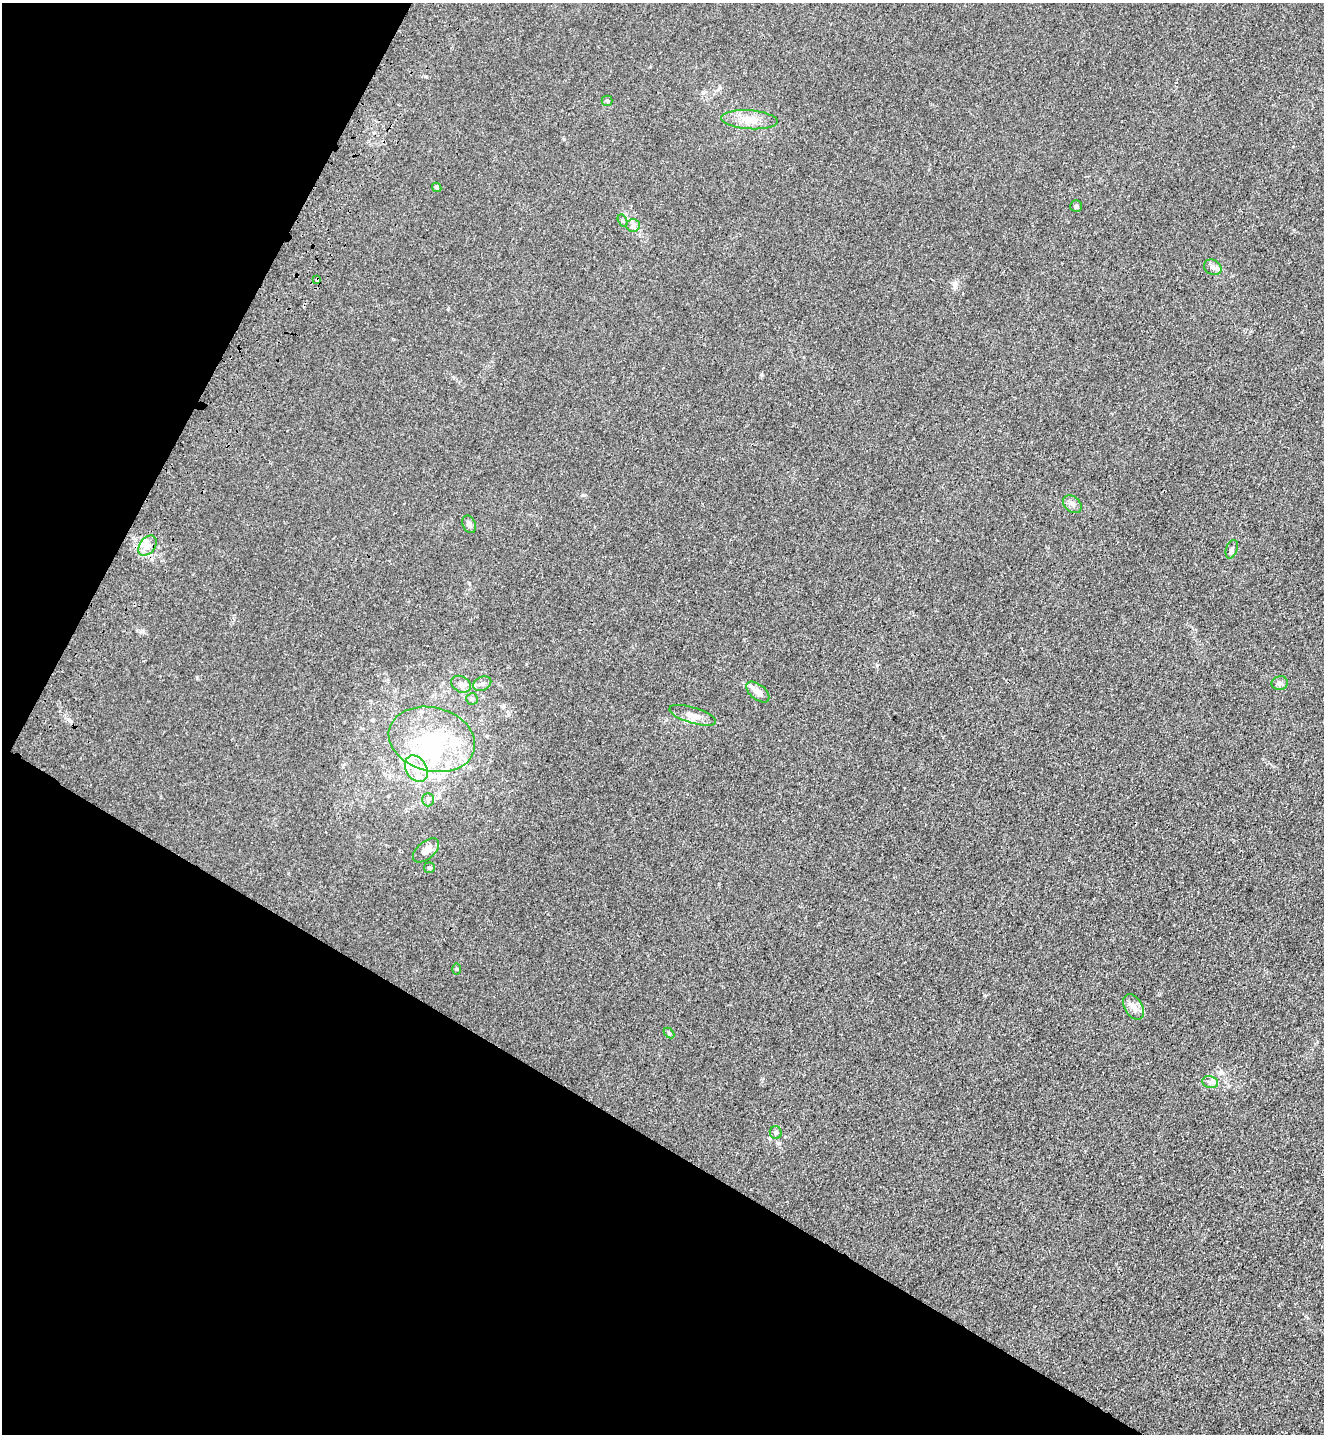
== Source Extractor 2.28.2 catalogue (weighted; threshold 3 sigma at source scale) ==
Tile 9 of 4 x 4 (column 1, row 3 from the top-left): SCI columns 250-1571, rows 1494-2925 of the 5924 x 5851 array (HDU 1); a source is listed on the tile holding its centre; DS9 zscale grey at full resolution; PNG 1326 x 1436 px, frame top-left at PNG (2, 3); each listed source drawn as its Kron ellipse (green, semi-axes under 4 px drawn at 4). Shown black and unused: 29% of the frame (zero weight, under 3 of 4 exposures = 6% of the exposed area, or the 3 px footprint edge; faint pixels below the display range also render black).
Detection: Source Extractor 2.28.2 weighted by HDU 2 'WHT'; one run over the whole footprint, this tile lists its part. Background 0.0465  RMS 0.0059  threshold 0.0267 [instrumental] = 3 sigma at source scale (4.5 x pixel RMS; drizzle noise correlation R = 1.50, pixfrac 1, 0.05/0.05 arcsec/px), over >= 5 px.
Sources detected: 34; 1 inside a brighter object's white glare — neither listed nor drawn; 5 inside a brighter listed object's ellipse — not listed separately; the other 28 listed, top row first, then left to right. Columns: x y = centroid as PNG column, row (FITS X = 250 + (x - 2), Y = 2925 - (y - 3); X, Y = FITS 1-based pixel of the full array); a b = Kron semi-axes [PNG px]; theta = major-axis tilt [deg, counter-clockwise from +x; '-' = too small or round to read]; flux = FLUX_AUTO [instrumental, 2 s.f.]
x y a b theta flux
607 101 5 5 - 0.85
749 120 28 9 -4 9.3
437 187 5 4 - 0.82
1076 206 5 5 - 1
623 221 6 4 -58 0.88
633 225 7 6 - 1.8
1213 267 9 7 -33 2.6
317 279 4 4 - 1.3
1072 504 10 7 -40 2.8
469 524 9 6 -66 2.1
147 546 11 7 54 4.2
1232 549 10 5 72 1.7
1280 683 8 7 - 2.2
461 684 10 8 -28 3.4
482 684 9 6 26 2.2
758 692 13 7 -40 4.3
472 699 6 6 - 1.1
693 715 24 8 -17 5.5
432 739 44 32 -15 54
416 769 14 10 -60 8.2
428 800 7 5 89 1.4
426 850 15 8 41 5
429 868 5 5 - 1.4
456 969 5 3 - 0.63
1133 1007 14 9 -59 4.3
669 1033 6 4 -45 0.75
1210 1082 8 6 -12 2
776 1132 6 6 - 1.4
Overlapping masked pixels (flux is a lower limit): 1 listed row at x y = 317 279
Unlisted compact peaks at least as high as the median listed source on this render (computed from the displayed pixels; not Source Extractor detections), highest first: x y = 769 1138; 955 282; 68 719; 584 495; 197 678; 877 665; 564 139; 985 996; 761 375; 425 76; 141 631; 720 88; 526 664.